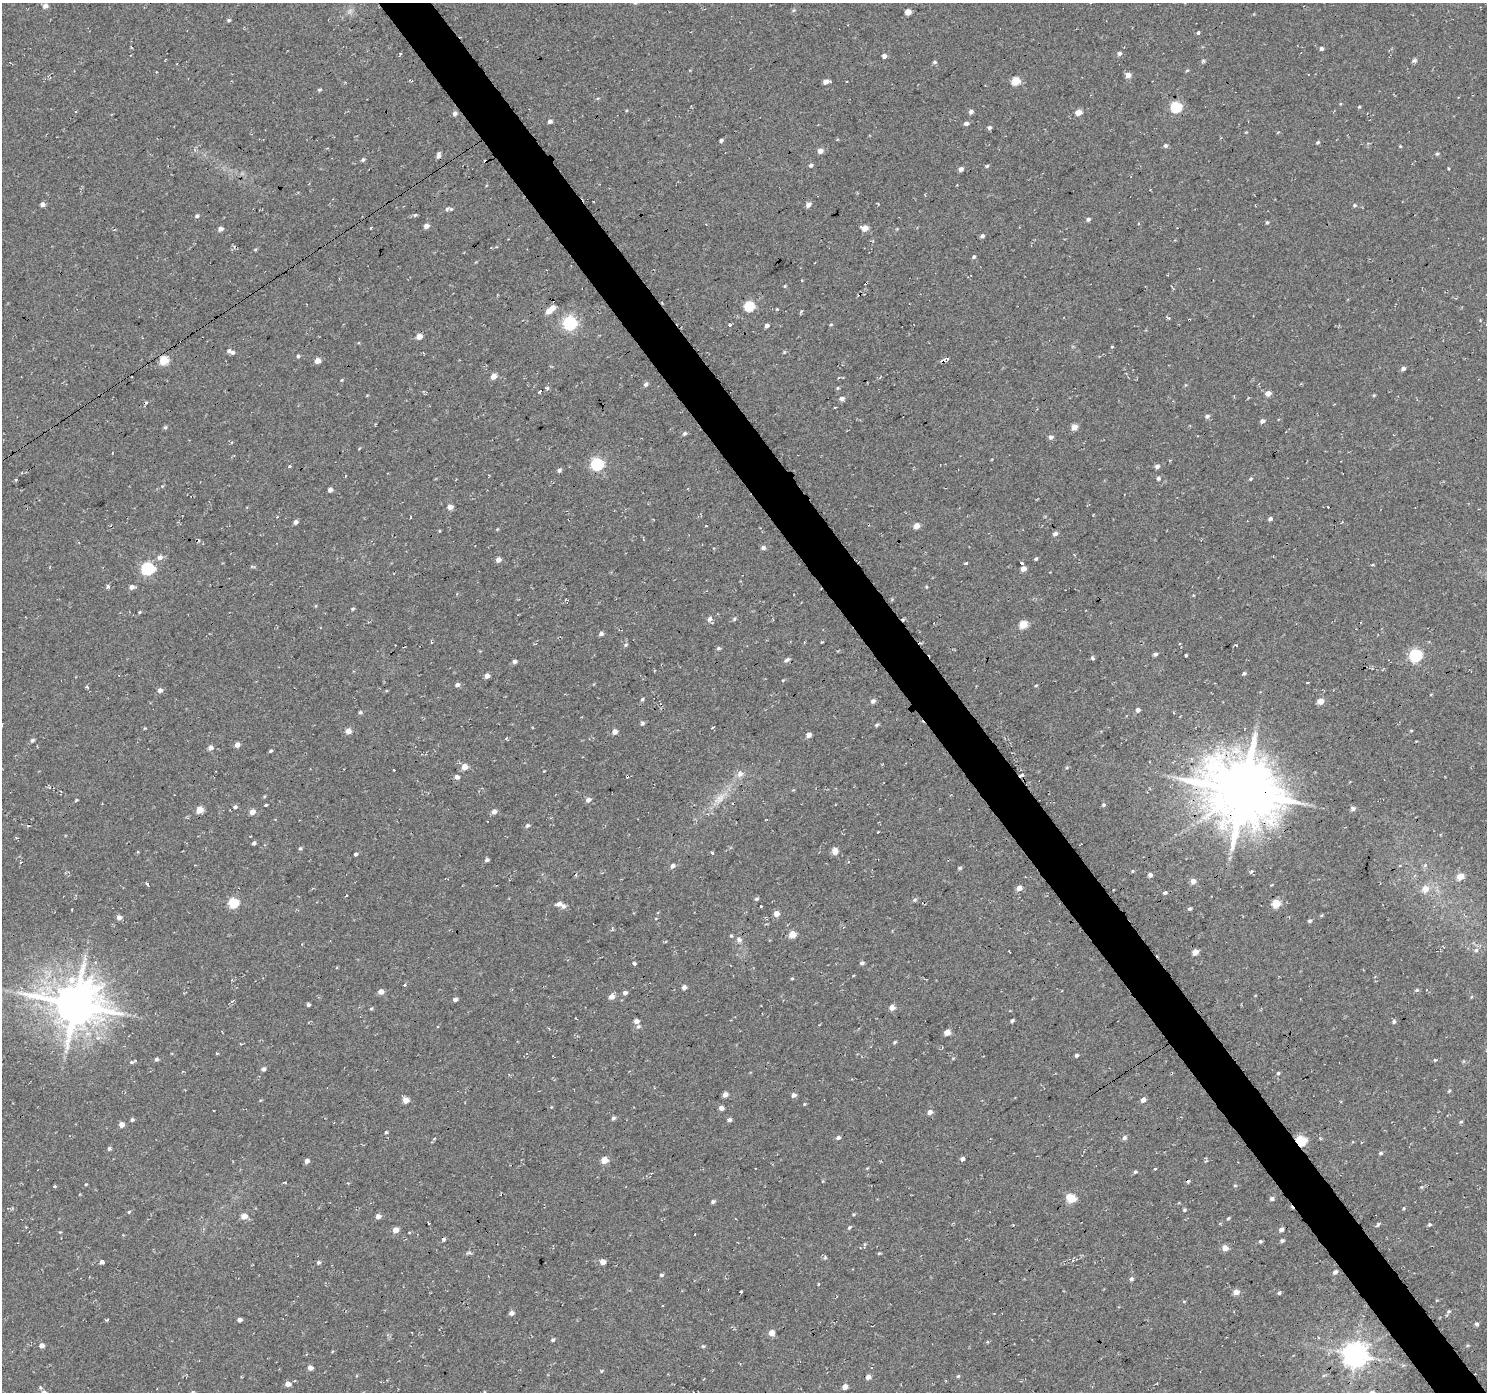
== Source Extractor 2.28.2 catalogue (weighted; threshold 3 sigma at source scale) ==
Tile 6 of 4 x 4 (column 2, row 2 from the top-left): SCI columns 1487-2971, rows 2969-4358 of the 5946 x 5873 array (HDU 1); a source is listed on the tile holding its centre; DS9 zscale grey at full resolution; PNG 1489 x 1394 px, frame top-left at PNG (2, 3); no overlay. Shown black and unused: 4% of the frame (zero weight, under 2 of 3 exposures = <1% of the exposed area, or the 3 px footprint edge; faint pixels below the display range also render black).
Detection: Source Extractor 2.28.2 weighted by HDU 2 'WHT'; one run over the whole footprint, this tile lists its part. Background 0.0599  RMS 0.0093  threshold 0.0417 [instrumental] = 3 sigma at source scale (4.5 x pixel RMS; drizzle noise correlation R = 1.50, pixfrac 1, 0.0396/0.0396 arcsec/px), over >= 5 px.
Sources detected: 331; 1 too faint to see at this stretch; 18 cosmic-ray / hot-pixel residue — not listed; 2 inside a brighter listed object's ellipse — not listed separately; the other 310 listed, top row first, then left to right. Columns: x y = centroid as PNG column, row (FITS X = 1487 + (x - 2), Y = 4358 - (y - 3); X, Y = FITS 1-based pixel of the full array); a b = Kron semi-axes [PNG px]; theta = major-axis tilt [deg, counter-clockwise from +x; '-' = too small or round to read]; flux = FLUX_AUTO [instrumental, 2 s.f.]
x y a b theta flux
45 6 5 4 - 4.3
908 12 5 4 - 9.8
229 20 5 4 - 1.4
1198 32 4 3 - 3.2
1321 49 4 4 - 2.2
1119 53 5 5 - 2.5
884 56 5 4 - 3.1
1203 61 5 4 - 1.3
1413 61 6 3 -8 1.8
935 62 3 3 - 4.7
1187 70 5 3 - 0.94
1128 75 5 5 - 6.4
847 81 2 2 - 0.79
1016 81 5 5 - 28
826 82 6 4 7 5.9
319 90 5 4 - 1.2
1176 107 6 5 - 73
1359 107 4 4 - 0.94
971 112 5 5 - 2.6
1078 112 5 4 - 9.3
454 113 5 5 - 3.6
550 121 4 4 - 3
966 123 5 4 - 3
989 127 4 4 - 2.6
721 140 4 3 - 1.9
1318 142 5 4 - 1.4
1165 146 5 5 - 2.4
1400 146 4 3 - 0.91
820 151 5 5 - 6
1437 153 5 4 - 1.4
438 155 7 4 81 2.8
363 159 5 4 - 1.6
811 165 4 4 - 2.5
987 166 4 3 - 1.3
961 169 4 4 - 4.4
43 204 5 4 - 3.1
808 204 5 4 - 4.7
1355 205 5 5 - 1.5
447 209 6 5 - 1.7
415 215 6 4 44 1.2
197 216 5 4 - 2
1088 219 4 4 - 2.7
1267 222 4 3 - 1.5
426 226 5 5 - 4
865 228 5 4 - 11
220 229 6 5 - 3.4
982 236 5 4 - 2.2
974 257 4 4 - 1.6
802 280 3 3 - 2
749 306 6 5 - 53
552 308 5 5 - 6.4
777 309 4 3 - 0.72
548 311 5 5 - 7.2
570 323 6 6 - 180
831 324 4 4 - 1.1
730 325 3 3 - 2
767 325 4 4 - 3.1
419 336 5 5 - 7.1
1112 347 3 3 - 3.3
229 351 6 5 - 2.4
298 356 4 4 - 1.4
164 360 5 5 - 32
317 361 5 5 - 6.4
1403 369 5 4 - 2.9
493 376 6 5 - 6.1
838 378 4 3 - 0.87
646 384 6 4 59 2.6
838 388 5 4 - 1.1
540 391 3 3 - 6.4
1268 393 5 5 - 6.2
1374 395 5 3 - 0.91
842 398 5 4 - 4.1
835 407 3 2 - 0.79
1207 416 5 5 - 2.7
1262 421 5 4 - 3.8
165 427 5 4 - 1.3
1074 427 5 4 - 9.5
684 434 6 4 42 2.1
1051 437 6 5 - 2.6
597 464 6 6 - 120
289 466 3 3 - 7
1157 466 5 5 - 2.9
559 470 5 4 - 2
1158 478 4 4 - 2.2
1251 479 5 4 - 1.2
16 480 4 3 - 1.1
162 486 4 4 - 0.78
330 490 5 4 - 2.6
450 507 5 4 - 6.2
277 517 3 3 - 0.87
1270 519 4 4 - 2.5
295 522 5 4 - 3.3
1342 522 3 3 - 0.83
706 526 3 2 - 0.7
916 526 5 4 - 10
497 529 4 4 - 0.76
1055 534 5 4 - 3.1
763 548 5 5 - 2.7
160 557 8 6 14 3.9
1036 559 4 4 - 1.3
498 560 5 4 - 4.9
966 563 3 3 - 3.1
1022 563 4 3 - 7
1373 565 4 2 - 0.97
252 566 5 3 - 1.1
147 569 7 6 - 130
1023 569 4 4 - 5.7
108 586 6 4 48 1.7
131 587 6 5 - 3.6
926 587 4 3 - 0.89
353 609 5 4 - 1.2
139 612 5 3 - 0.84
709 619 8 5 55 3
734 619 5 4 - 1.4
1023 624 5 5 - 26
601 634 5 4 - 2.6
822 642 3 2 - 0.7
626 645 6 4 22 1.3
718 648 5 4 - 1.7
1155 654 4 4 - 2.6
1186 655 3 3 - 1.8
1415 655 6 6 - 130
1092 658 5 3 - 1.5
786 660 8 5 27 2.5
514 661 5 4 - 2.7
1244 673 5 4 - 1.5
119 675 3 3 - 0.94
487 676 5 4 - 4.2
1308 682 3 2 - 1.1
457 685 5 4 - 2.9
1036 685 5 3 - 0.84
87 687 3 3 - 2.2
160 690 6 6 - 3
642 699 5 4 - 1.4
873 701 5 5 - 2.8
1320 701 5 4 - 11
1138 710 4 4 - 3.3
360 712 5 4 - 1.4
642 723 5 5 - 2
877 725 6 4 41 1.4
713 728 3 3 - 2.5
348 731 5 4 - 8.8
1411 731 4 3 - 0.8
614 732 5 4 - 5.3
808 735 5 4 - 4.4
507 738 3 2 - 2
32 740 5 4 - 1.8
237 745 5 5 - 4.5
210 748 6 5 - 4.2
271 751 5 3 - 1.2
464 767 5 5 - 11
1067 767 5 3 - 0.99
394 770 3 3 - 3
740 774 8 7 - 4.7
1022 775 7 3 21 1.8
457 777 5 5 - 3.7
1243 791 24 21 -24 5500
720 798 17 10 47 10
76 800 5 3 - 0.87
588 800 5 5 - 3.8
266 805 3 2 - 0.95
1104 805 5 4 - 1.4
235 807 6 5 - 2.3
1353 809 5 5 - 3
199 810 5 5 - 14
494 811 6 5 - 4.2
252 812 6 5 - 6.1
766 819 3 2 - 0.88
527 825 6 5 - 1.8
28 826 3 2 - 0.94
254 843 4 4 - 1.9
300 848 5 4 - 1.4
835 851 8 6 -81 6.3
712 853 3 3 - 3.9
356 854 4 3 - 1.6
487 860 4 4 - 2.3
1425 865 5 5 - 2
673 866 6 5 - 2.8
960 868 5 4 - 1.3
1132 871 5 3 - 0.87
1251 872 7 3 71 1.1
1150 875 4 4 - 3.6
1460 876 5 4 - 15
1193 881 5 5 - 6.1
147 884 3 3 - 3.7
1019 888 5 5 - 6.1
1425 889 7 6 - 9.6
1165 892 5 4 - 2.2
756 899 5 4 - 1.5
915 900 7 4 20 1.5
233 903 5 5 - 47
1276 903 5 5 - 29
559 904 8 6 8 4
761 906 3 2 - 2.6
1190 909 4 4 - 1.6
776 914 5 5 - 7.5
119 917 5 5 - 3.5
1310 921 5 4 - 1.5
792 934 5 5 - 15
731 936 3 3 - 4
739 939 7 6 - 2.6
1476 950 6 5 - 2.5
1010 952 3 2 - 0.76
1195 952 5 4 - 10
634 963 4 3 - 5
862 963 5 4 - 2.1
792 978 5 3 - 0.86
71 980 12 10 38 10
404 985 3 3 - 3.8
684 987 5 4 - 3.4
1417 990 5 3 - 1.1
381 992 5 5 - 6
625 993 4 4 - 3.1
611 997 6 5 - 6.4
455 999 5 4 - 3
75 1004 15 13 0 3500
308 1005 3 3 - 1.7
892 1008 5 4 - 7.3
371 1009 5 3 - 1
636 1021 5 4 - 5
1012 1021 4 3 - 1.8
1394 1021 5 5 - 2
638 1026 6 4 47 1.7
947 1033 5 4 - 9.2
895 1042 5 3 - 1.3
217 1053 3 3 - 1
1076 1055 4 3 - 2.3
953 1058 6 3 19 0.85
156 1059 5 4 - 2
1435 1060 5 3 - 0.91
132 1062 6 5 - 1.4
263 1069 5 4 - 2.6
1278 1073 5 4 - 1.3
1449 1091 5 3 - 1.1
725 1094 5 5 - 4.2
794 1095 5 4 - 3.4
406 1100 5 5 - 8.8
1143 1100 5 4 - 4.2
804 1104 5 3 - 0.78
721 1108 5 4 - 3.8
214 1111 2 2 - 0.97
930 1112 6 5 - 3.9
613 1118 5 4 - 2.1
132 1120 4 4 - 1.7
729 1120 5 4 - 2.3
1461 1122 5 4 - 1.2
121 1124 4 4 - 6.3
386 1132 3 3 - 1.1
838 1138 5 4 - 2.6
1124 1138 5 5 - 2.8
1301 1141 5 5 - 70
109 1148 5 4 - 1.8
1381 1153 4 4 - 1.9
962 1159 4 4 - 3.2
604 1160 5 4 - 17
307 1161 4 4 - 4.3
1155 1169 3 2 - 1.4
1135 1172 4 3 - 1.4
285 1182 3 3 - 1.3
86 1184 4 3 - 0.82
1235 1185 5 3 - 0.88
55 1186 3 3 - 4.1
1422 1187 5 5 - 1.2
1071 1198 7 5 -25 31
1272 1199 6 5 - 2.2
713 1202 5 4 - 1.8
1404 1208 5 3 - 0.85
1184 1210 5 4 - 1.3
129 1212 5 4 - 1.1
853 1214 4 3 - 0.93
244 1216 5 5 - 9.5
378 1216 5 4 - 4.6
1228 1218 5 3 - 1.2
428 1223 4 2 - 1
1378 1224 6 4 53 1.6
1430 1224 5 4 - 1.4
849 1227 6 4 48 1.4
395 1230 5 4 - 7.8
1281 1230 5 4 - 3.4
1260 1241 4 4 - 1.4
1282 1241 5 4 - 1.7
1225 1248 5 5 - 8.2
879 1253 6 3 19 0.92
825 1257 6 3 -74 1.2
101 1262 4 4 - 3.1
319 1262 5 5 - 1.8
602 1262 5 4 - 7
1335 1272 5 4 - 2.8
661 1275 5 4 - 1.4
1131 1279 5 4 - 2.1
741 1292 3 3 - 2.7
1236 1292 6 5 - 6.8
1279 1293 4 3 - 1.7
1184 1301 5 3 - 0.81
1449 1311 6 5 - 1.7
511 1313 5 4 - 3.8
240 1320 4 4 - 3.1
1477 1324 4 4 - 2.4
771 1333 5 5 - 7.9
552 1340 5 4 - 1.6
41 1345 5 4 - 5
703 1346 5 4 - 1.2
1355 1355 8 8 - 970
310 1368 4 4 - 5.5
1324 1375 6 3 19 1
958 1376 5 4 - 1.1
868 1377 4 4 - 5.2
295 1381 3 2 - 1.2
288 1384 5 4 - 6.3
845 1387 4 4 - 6.9
Overlapping masked pixels (flux is a lower limit): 3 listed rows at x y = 1022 775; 1243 791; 1301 1141